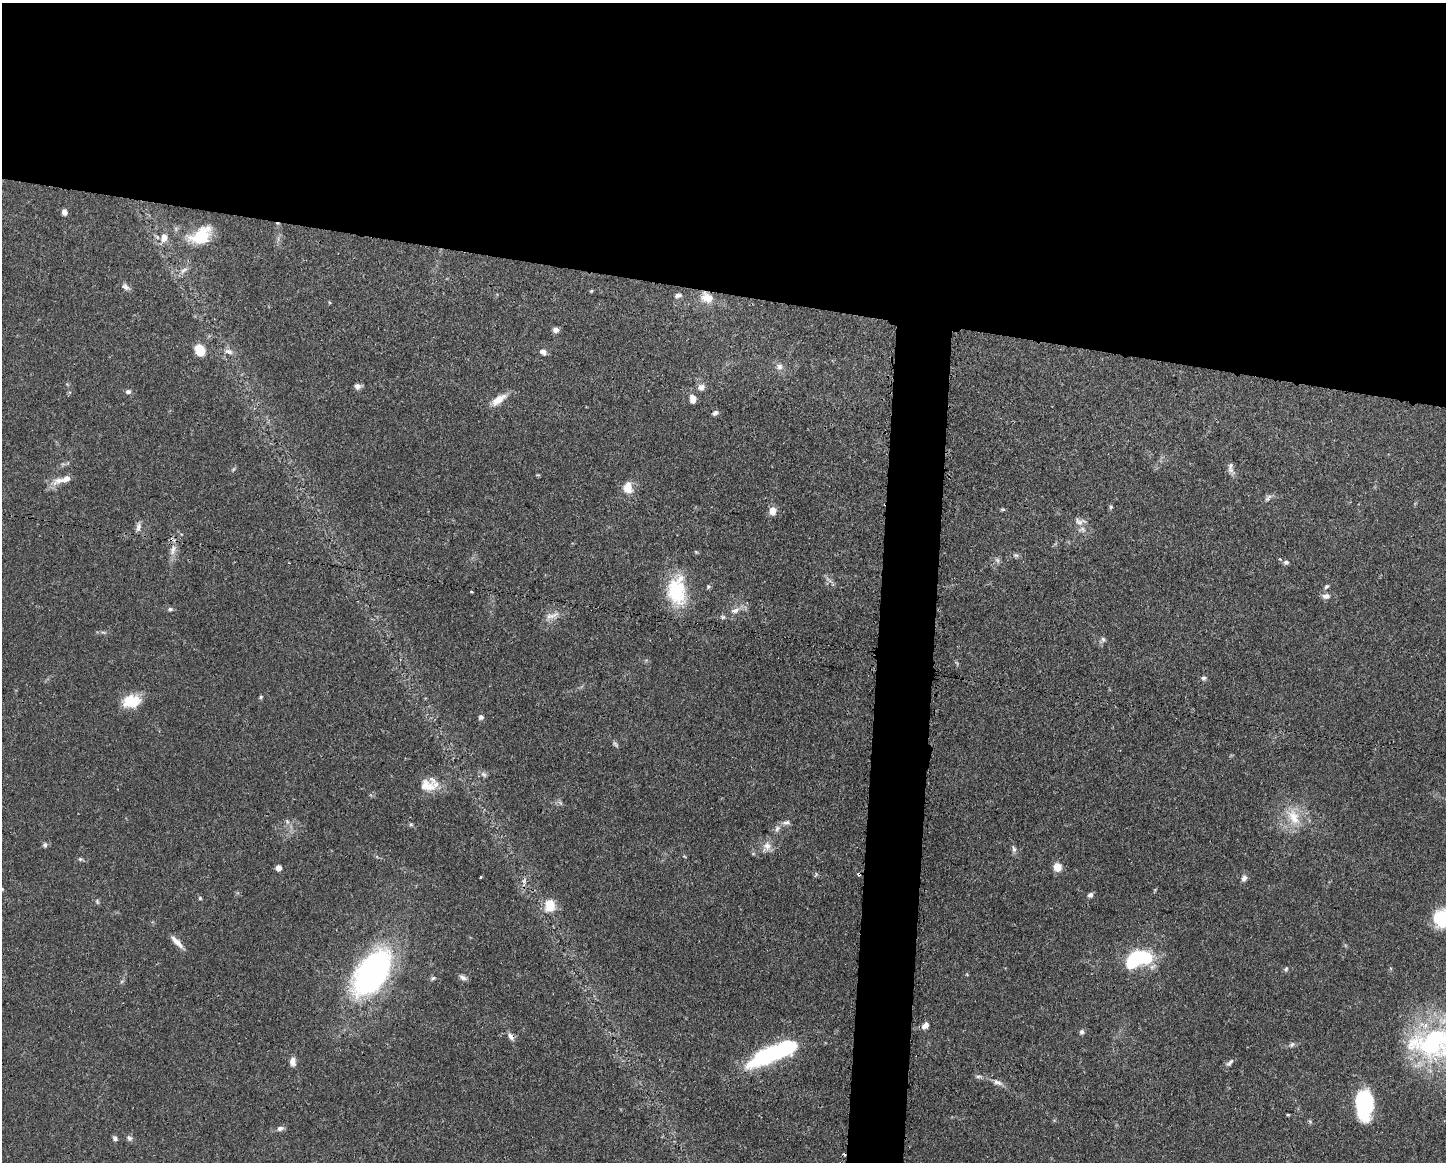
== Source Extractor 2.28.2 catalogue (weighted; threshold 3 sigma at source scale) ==
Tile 2 of 3 x 4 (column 2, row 1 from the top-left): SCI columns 1562-3005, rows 3482-4641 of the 4679 x 4643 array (HDU 1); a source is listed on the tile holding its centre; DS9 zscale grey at full resolution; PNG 1448 x 1164 px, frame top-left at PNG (2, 3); no overlay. Shown black and unused: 28% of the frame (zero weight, under 3 of 4 exposures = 1% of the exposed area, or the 3 px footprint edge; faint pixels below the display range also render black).
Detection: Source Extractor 2.28.2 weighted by HDU 2 'WHT'; one run over the whole footprint, this tile lists its part. Background 0.0565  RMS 0.0033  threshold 0.0147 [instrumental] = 3 sigma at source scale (4.5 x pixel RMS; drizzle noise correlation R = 1.50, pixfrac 1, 0.05/0.05 arcsec/px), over >= 5 px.
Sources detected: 102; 3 inside a brighter object's white glare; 4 cosmic-ray / hot-pixel residue — not listed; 3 inside a brighter listed object's ellipse — not listed separately; the other 92 listed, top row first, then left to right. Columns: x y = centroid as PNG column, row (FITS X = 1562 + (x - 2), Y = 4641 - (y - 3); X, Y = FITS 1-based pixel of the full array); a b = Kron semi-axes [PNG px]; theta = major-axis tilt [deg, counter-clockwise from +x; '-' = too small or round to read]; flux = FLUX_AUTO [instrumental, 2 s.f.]
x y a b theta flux
64 212 7 6 - 1.2
201 236 29 17 28 13
164 238 11 9 69 2.9
184 270 12 6 41 1.7
125 287 12 6 -31 1.3
591 291 5 4 - 0.35
678 295 10 6 5 1.1
707 297 17 13 -29 4.7
556 330 6 6 - 1.5
200 350 11 9 -67 6.4
228 351 13 7 -14 1.6
543 352 9 6 -24 1.3
779 366 10 7 -21 1.6
357 386 8 7 - 1.4
701 387 9 8 - 1.6
128 392 7 6 - 0.87
692 399 9 6 -82 2.6
499 400 22 9 36 4
715 413 7 5 40 0.94
1230 465 11 6 76 1.3
233 469 7 4 53 0.49
59 480 22 10 26 3.4
628 487 15 12 86 4.5
1268 498 13 5 50 0.99
1111 507 6 5 - 0.53
1003 509 8 4 -8 0.47
772 511 9 8 - 2.9
1080 521 18 10 -7 2.2
138 527 13 6 79 1.4
173 550 16 7 73 2.7
1016 555 9 5 -8 0.8
997 560 8 5 -60 0.9
1286 562 6 6 - 0.94
829 580 13 4 -40 1.1
708 587 7 5 75 0.53
1326 587 7 5 37 0.63
471 591 3 2 - 0.38
677 591 37 23 -86 19
1326 596 10 7 7 1.7
170 609 6 5 - 0.69
735 610 13 7 24 2.2
552 615 22 7 15 2.6
723 617 8 5 -15 0.71
103 632 7 4 -18 0.56
1103 639 7 6 - 0.83
1204 678 7 7 - 0.85
261 697 5 4 - 0.47
130 700 25 14 38 6.7
481 717 7 6 - 0.88
615 744 10 4 -51 0.69
484 774 9 6 -39 1
427 786 23 16 -10 6.3
1293 817 26 15 -63 8.7
287 821 6 5 - 0.65
786 823 12 6 13 1.4
411 824 6 4 0 0.47
777 829 9 6 69 1.3
45 845 7 6 - 0.69
767 846 13 11 66 2.8
1014 849 11 6 -73 1.1
80 859 6 5 - 0.52
1057 867 9 8 - 3.5
278 868 5 4 - 3
816 874 8 3 64 0.44
481 877 3 2 - 0.49
1244 878 9 7 65 1.2
1090 895 7 6 - 0.99
200 898 4 4 - 0.41
97 902 7 4 -71 0.53
550 905 13 10 87 7.1
1441 918 18 15 43 15
177 942 20 6 -44 2.6
1135 959 21 12 53 20
1286 969 7 5 71 0.64
372 973 47 26 57 91
463 977 11 6 -27 1.1
433 978 7 4 31 0.61
925 1026 9 7 47 1.8
1082 1032 6 6 - 0.76
511 1036 10 7 -53 1.5
1433 1043 68 40 5 56
1292 1044 8 6 56 0.81
770 1055 50 16 25 36
293 1062 10 7 -87 1.9
1230 1063 12 6 45 1.1
979 1077 10 4 -4 0.85
998 1082 14 7 -23 1.9
1364 1103 27 14 89 35
1288 1115 3 3 - 0.34
280 1128 9 6 12 1.2
115 1138 6 5 - 0.88
129 1138 9 6 -48 0.96
Overlapping masked pixels (flux is a lower limit): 2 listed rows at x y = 707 297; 511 1036
Isophote crosses this tile's border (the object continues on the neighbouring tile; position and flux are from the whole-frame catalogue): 2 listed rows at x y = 1441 918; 1433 1043